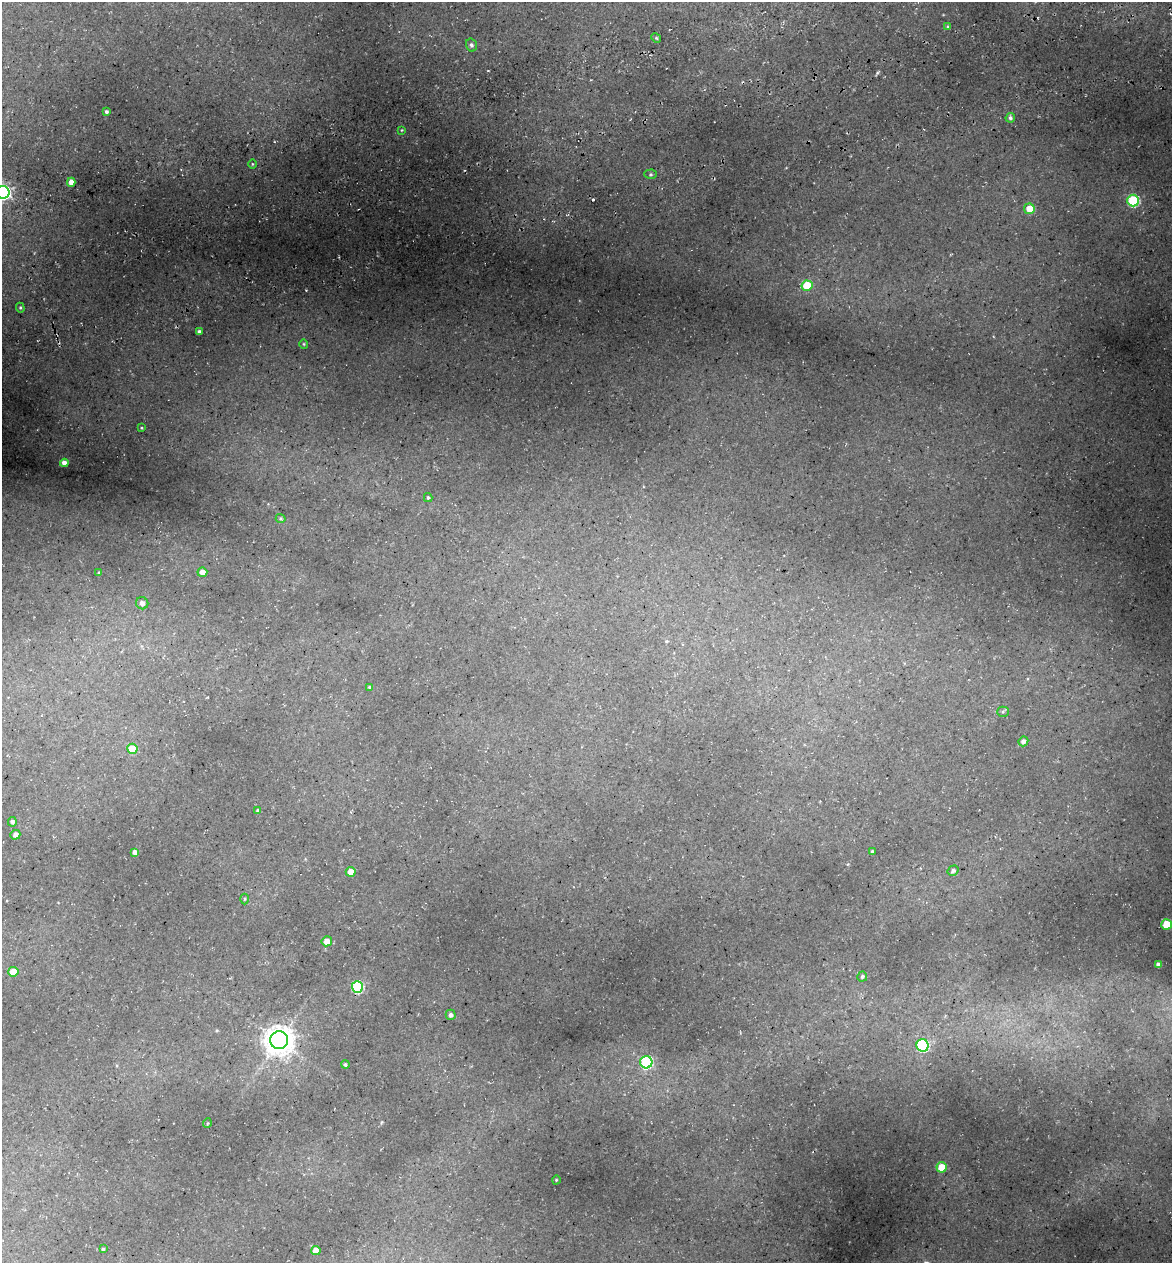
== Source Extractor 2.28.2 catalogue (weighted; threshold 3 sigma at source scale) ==
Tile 10 of 4 x 4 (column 2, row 3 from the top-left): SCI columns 1315-2484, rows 1336-2596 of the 4922 x 5194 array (HDU 1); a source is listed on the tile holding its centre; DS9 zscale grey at full resolution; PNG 1174 x 1265 px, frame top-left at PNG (2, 2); each listed source drawn as its Kron ellipse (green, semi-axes under 4 px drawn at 4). Shown black and unused: <1% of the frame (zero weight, under 3 of 5 exposures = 5% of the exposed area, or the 3 px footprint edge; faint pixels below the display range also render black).
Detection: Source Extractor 2.28.2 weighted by HDU 2 'WHT'; one run over the whole footprint, this tile lists its part. Background 0.135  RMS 0.0071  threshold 0.0321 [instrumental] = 3 sigma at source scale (4.5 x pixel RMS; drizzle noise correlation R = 1.50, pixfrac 1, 0.0396/0.0396 arcsec/px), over >= 5 px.
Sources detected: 52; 1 cosmic-ray / hot-pixel residue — neither listed nor drawn; the other 51 listed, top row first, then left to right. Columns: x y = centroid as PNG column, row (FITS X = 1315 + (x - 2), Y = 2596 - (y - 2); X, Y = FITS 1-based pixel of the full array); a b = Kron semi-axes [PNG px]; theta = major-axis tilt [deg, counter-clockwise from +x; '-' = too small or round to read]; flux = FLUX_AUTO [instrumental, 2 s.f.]
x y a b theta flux
948 27 4 3 - 0.98
656 38 5 4 - 0.88
471 45 7 5 -74 1.7
106 112 4 4 - 1.4
1010 118 5 4 - 1.7
402 130 4 4 - 0.59
252 164 5 3 - 0.61
651 174 6 4 1 1.1
71 182 4 4 - 4.7
3 192 7 6 - 160
1133 201 6 6 - 67
1029 209 5 5 - 10
807 286 5 5 - 29
20 308 5 4 - 0.84
199 331 4 3 - 1.7
304 344 4 4 - 0.8
142 428 4 3 - 0.58
64 463 4 4 - 4.1
428 498 4 4 - 1.2
281 518 5 4 - 1
202 572 5 4 - 4.2
99 573 4 3 - 0.78
142 603 6 6 - 2.6
370 687 4 4 - 1.3
1003 712 5 5 - 1
1023 741 5 5 - 2.5
132 749 5 5 - 20
258 811 4 3 - 1.6
12 822 5 4 - 1.8
15 835 5 4 - 2.7
135 852 4 4 - 3.1
872 852 3 3 - 1.4
953 871 5 5 - 1.8
351 872 5 4 - 7.1
245 899 5 3 - 0.69
1167 924 5 5 - 21
327 941 5 5 - 5.1
1158 965 4 4 - 3.3
13 972 5 5 - 13
862 977 5 5 - 1.4
357 987 6 5 - 61
451 1015 5 5 - 1.9
279 1040 9 9 - 910
923 1045 6 6 - 62
646 1062 6 6 - 72
345 1064 4 4 - 1.1
207 1123 5 3 - 0.68
942 1167 5 5 - 16
556 1180 4 3 - 0.54
103 1249 3 3 - 0.83
316 1251 5 4 - 6.9
Isophote crosses this tile's border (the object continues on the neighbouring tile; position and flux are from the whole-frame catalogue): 1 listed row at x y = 3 192